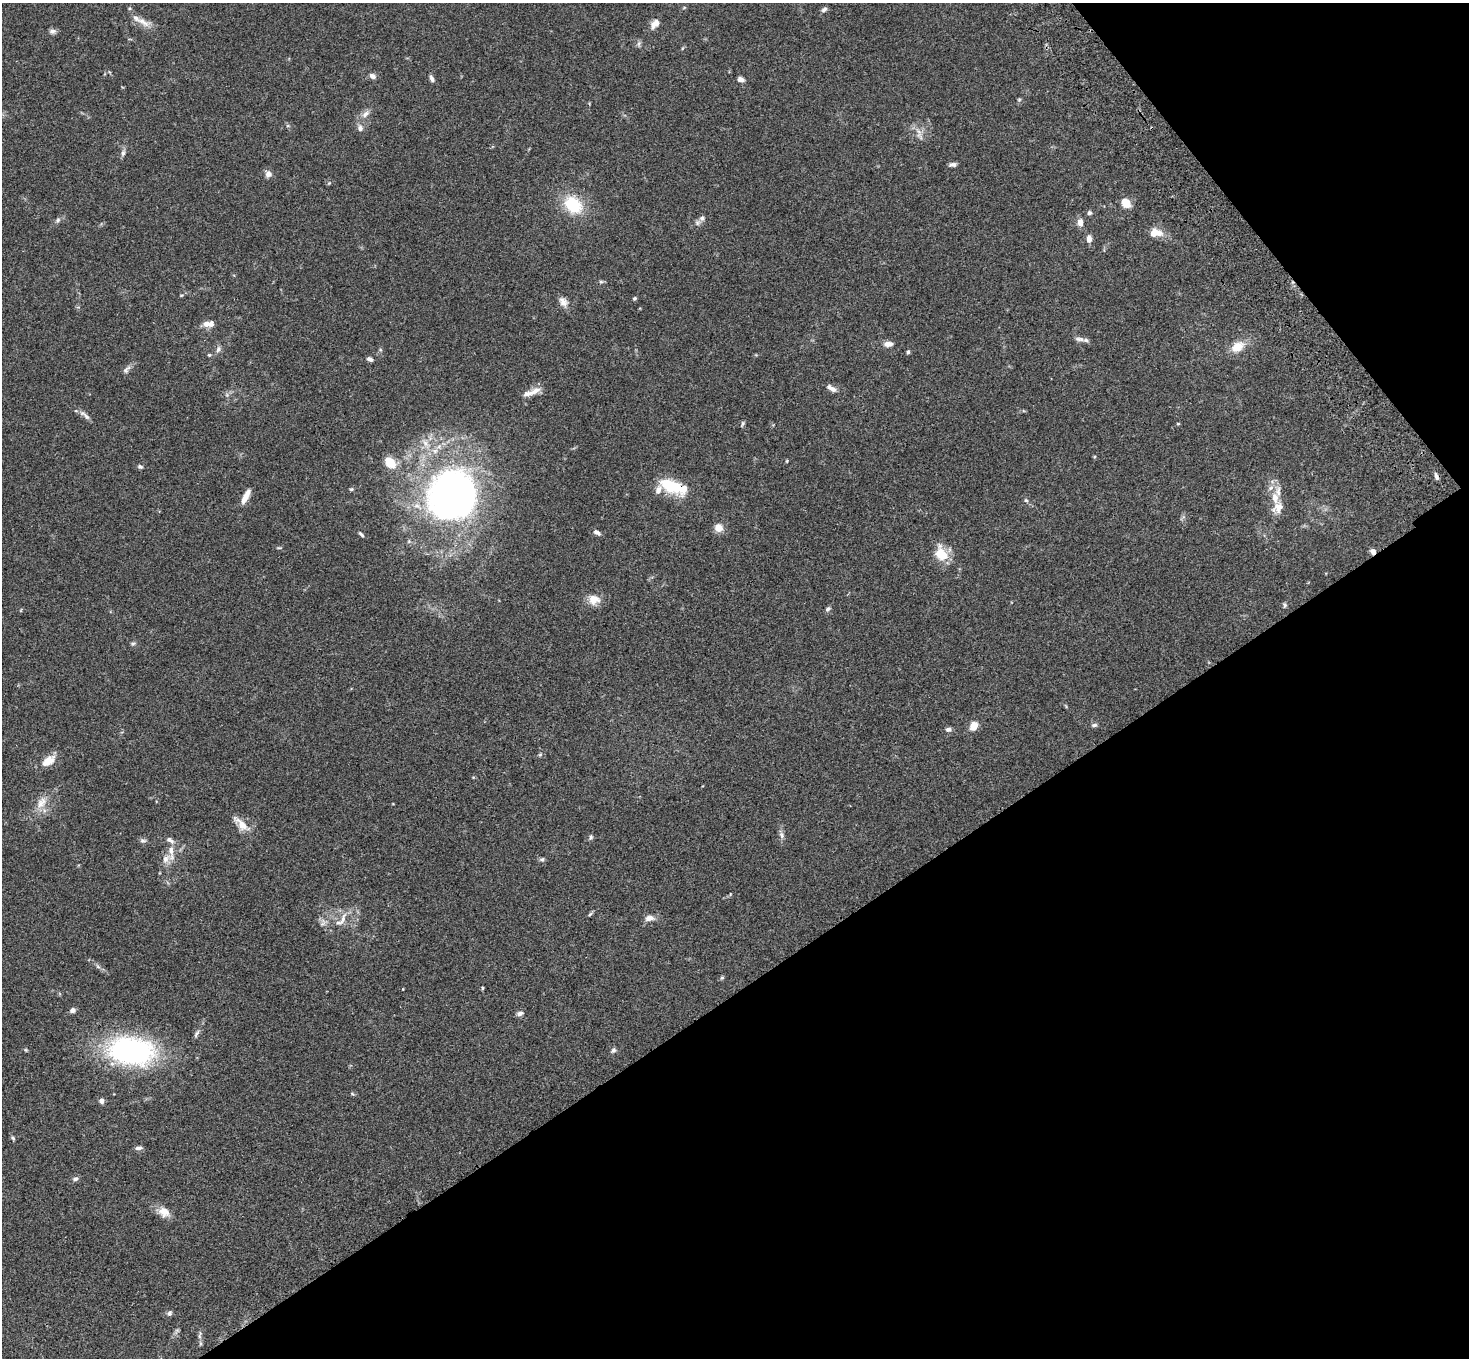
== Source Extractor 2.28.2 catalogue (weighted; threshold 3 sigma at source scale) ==
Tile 12 of 4 x 4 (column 4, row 3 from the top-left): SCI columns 4507-5973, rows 1734-3089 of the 6077 x 6038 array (HDU 1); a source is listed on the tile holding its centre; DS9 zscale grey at full resolution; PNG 1471 x 1360 px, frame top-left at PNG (2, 3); no overlay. Shown black and unused: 33% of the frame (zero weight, under 3 of 4 exposures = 6% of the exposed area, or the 3 px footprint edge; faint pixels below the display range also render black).
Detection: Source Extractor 2.28.2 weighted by HDU 2 'WHT'; one run over the whole footprint, this tile lists its part. Background 0.0588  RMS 0.0053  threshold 0.024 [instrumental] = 3 sigma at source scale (4.5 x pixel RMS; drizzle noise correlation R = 1.50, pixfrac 1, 0.05/0.05 arcsec/px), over >= 5 px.
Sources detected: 101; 10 inside a brighter listed object's ellipse — not listed separately; the other 91 listed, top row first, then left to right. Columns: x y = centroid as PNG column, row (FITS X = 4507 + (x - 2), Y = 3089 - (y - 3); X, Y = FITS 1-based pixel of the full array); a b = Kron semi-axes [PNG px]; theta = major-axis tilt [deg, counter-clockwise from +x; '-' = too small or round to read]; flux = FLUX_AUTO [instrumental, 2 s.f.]
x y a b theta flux
684 8 6 3 20 0.51
824 9 8 5 35 1.3
143 22 21 8 -30 4.8
655 24 14 9 51 3.5
52 31 10 6 5 1.6
372 76 7 6 - 2.2
432 79 7 4 -63 1.7
740 79 5 5 - 2.8
1019 99 6 4 1 0.58
365 114 12 7 38 2.7
360 128 11 7 -80 2.1
919 135 20 4 -53 2.4
123 153 9 6 76 1.5
953 165 9 5 7 1.5
268 174 8 7 - 2.8
1126 203 9 8 - 8
573 205 21 16 -41 21
1089 213 6 5 - 1.2
702 218 8 6 -75 1.5
58 220 7 6 - 1.2
1080 222 9 6 -86 3.2
1154 233 13 10 49 4.6
1089 239 9 6 -88 2.7
601 282 6 4 0 0.8
634 298 5 4 - 0.77
563 302 14 9 -49 3.4
208 324 13 7 2 4.5
1080 339 15 6 -6 2.2
888 344 11 6 3 2.9
1237 347 15 11 31 7.8
218 349 9 6 71 1.7
908 352 4 4 - 0.85
209 355 5 4 - 0.63
369 359 7 5 -24 1.5
126 370 14 6 47 2
831 388 15 6 -31 2.5
535 391 23 7 28 4.6
85 415 18 5 -40 2.3
743 424 8 4 75 0.84
1178 424 5 3 - 0.47
425 443 12 6 -60 3.1
787 461 5 3 - 0.44
390 462 13 9 -48 9.6
140 467 7 5 -13 0.98
1436 476 9 5 -74 1.6
671 486 27 11 -24 24
351 489 5 4 - 0.73
451 495 32 29 71 370
246 496 18 6 64 5.2
1275 498 17 9 -81 7
1026 500 6 5 - 0.76
719 528 10 9 - 4.5
597 532 9 5 -29 1.8
361 534 8 4 -45 0.95
1373 551 7 6 - 2
941 554 17 12 -59 12
594 599 15 13 -5 5.6
1285 605 7 5 -73 0.92
828 609 7 5 40 1.2
133 643 6 4 1 0.83
1094 725 7 5 1 1.1
974 726 9 7 65 5.7
948 729 7 6 - 1.5
540 755 6 4 2 0.72
48 761 18 10 36 6.7
41 802 18 11 56 6.1
241 824 27 9 -42 6.1
782 835 10 6 -70 1.7
591 837 8 5 80 0.93
143 841 9 6 -1 1.3
171 852 27 7 -85 5.2
542 859 7 5 12 0.92
590 914 7 4 45 0.8
649 918 12 7 3 2.9
342 919 22 6 68 3.4
98 966 8 4 -44 1.1
722 978 6 4 66 0.72
482 988 5 3 - 0.57
73 1010 7 5 27 1.8
520 1013 8 6 16 1.7
196 1034 12 5 59 1.5
613 1050 7 6 - 1.3
131 1051 55 33 -8 90
352 1094 6 4 -31 0.63
101 1101 6 5 - 2.1
13 1138 6 4 -45 0.75
139 1148 9 5 8 1.5
75 1179 7 6 - 1.6
164 1212 14 12 -24 5.5
169 1313 7 6 - 1.2
200 1335 12 4 81 1.4
Overlapping masked pixels (flux is a lower limit): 3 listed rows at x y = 671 486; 1373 551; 131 1051